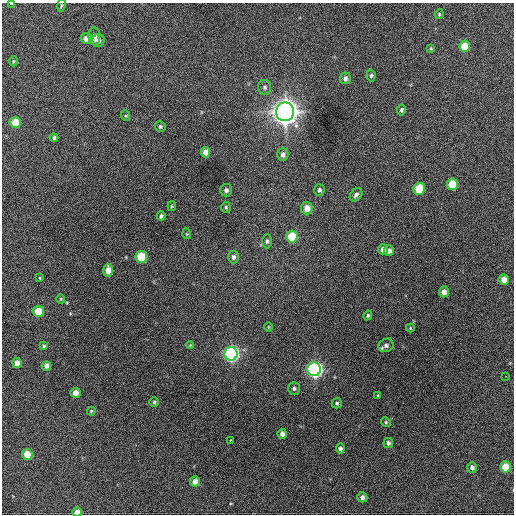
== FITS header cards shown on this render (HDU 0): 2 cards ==
NAXIS1  =                  512 / Axis length
NAXIS2  =                  512 / Axis length

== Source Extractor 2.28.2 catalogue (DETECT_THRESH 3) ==
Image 512 x 512 px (HDU 0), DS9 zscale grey, 1 PNG px = 1 image px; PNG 516 x 516 px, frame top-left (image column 1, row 512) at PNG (2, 3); each listed source drawn as its Kron ellipse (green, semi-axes under 4 px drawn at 4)
Background 829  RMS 22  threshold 66.1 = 3 sigma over >= 5 px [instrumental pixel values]
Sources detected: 70; all 70 listed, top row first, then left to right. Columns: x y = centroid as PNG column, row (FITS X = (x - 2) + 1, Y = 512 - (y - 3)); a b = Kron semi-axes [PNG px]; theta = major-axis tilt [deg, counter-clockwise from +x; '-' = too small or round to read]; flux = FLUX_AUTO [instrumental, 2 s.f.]
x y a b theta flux
11 3 4 2 - 9.3e+02
61 5 6 3 81 1.7e+03
439 14 5 4 - 1.6e+03
94 36 9 6 -87 7.7e+03
86 38 5 5 - 9.8e+03
98 41 6 6 - 5.9e+03
464 46 5 5 - 2.7e+04
431 49 4 3 - 1.5e+03
13 61 5 3 - 1.6e+03
371 76 6 4 85 2.8e+03
345 78 6 5 - 4.6e+03
265 87 7 6 - 3.8e+03
401 110 5 4 - 2.6e+03
285 112 9 9 - 2.0e+06
126 116 5 3 - 1.6e+03
15 123 5 5 - 2.9e+04
160 126 5 5 - 2.7e+03
54 138 4 4 - 2.8e+03
206 152 5 4 - 1.1e+04
283 155 6 5 - 6.3e+03
452 184 6 5 - 3.8e+04
419 189 6 5 - 5.5e+04
226 190 6 6 - 4.3e+03
319 190 6 5 - 3.3e+03
356 195 7 5 48 4.6e+03
172 206 5 4 - 1.6e+03
226 207 5 4 - 2.0e+03
307 208 6 6 - 1.5e+04
161 216 4 3 - 2.7e+03
187 234 5 3 - 1.2e+03
292 237 6 5 - 5.7e+04
267 241 7 5 89 3.3e+03
383 249 5 5 - 6.4e+03
389 251 5 5 - 6.4e+03
141 257 6 5 - 6.0e+04
234 257 6 5 - 4.8e+03
108 270 6 5 - 1.7e+04
40 278 4 3 - 1.4e+03
504 279 5 5 - 1.2e+04
444 292 5 5 - 7.3e+03
61 299 4 4 - 1.4e+03
38 311 5 5 - 3.2e+04
368 315 5 4 - 2.1e+03
268 327 5 3 - 1.1e+03
410 328 4 4 - 1.5e+03
190 345 4 4 - 1.4e+03
386 345 8 6 25 5.3e+03
44 346 4 3 - 2.2e+03
231 354 7 6 - 4.7e+05
17 363 5 4 - 1.0e+04
46 366 5 4 - 5.9e+03
314 369 7 6 - 5.4e+05
506 376 2 2 - 3.2e+03
294 388 6 6 - 3.3e+03
76 393 5 5 - 1.1e+04
378 396 4 3 - 1.5e+03
154 402 5 4 - 2.4e+03
337 403 5 5 - 2.9e+03
91 411 4 3 - 1.3e+03
386 422 5 4 - 1.9e+03
282 434 5 4 - 6.6e+03
230 440 3 3 - 6.5e+03
388 443 5 4 - 4.2e+03
340 449 5 4 - 5.1e+03
27 454 5 5 - 2.4e+04
472 467 5 5 - 4.8e+03
505 467 5 5 - 3.0e+04
195 481 5 5 - 1.0e+04
362 497 5 5 - 5.8e+03
77 512 5 4 - 1.1e+04
At the frame edge (FLAGS 8, measured only in part): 2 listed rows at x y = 11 3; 77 512